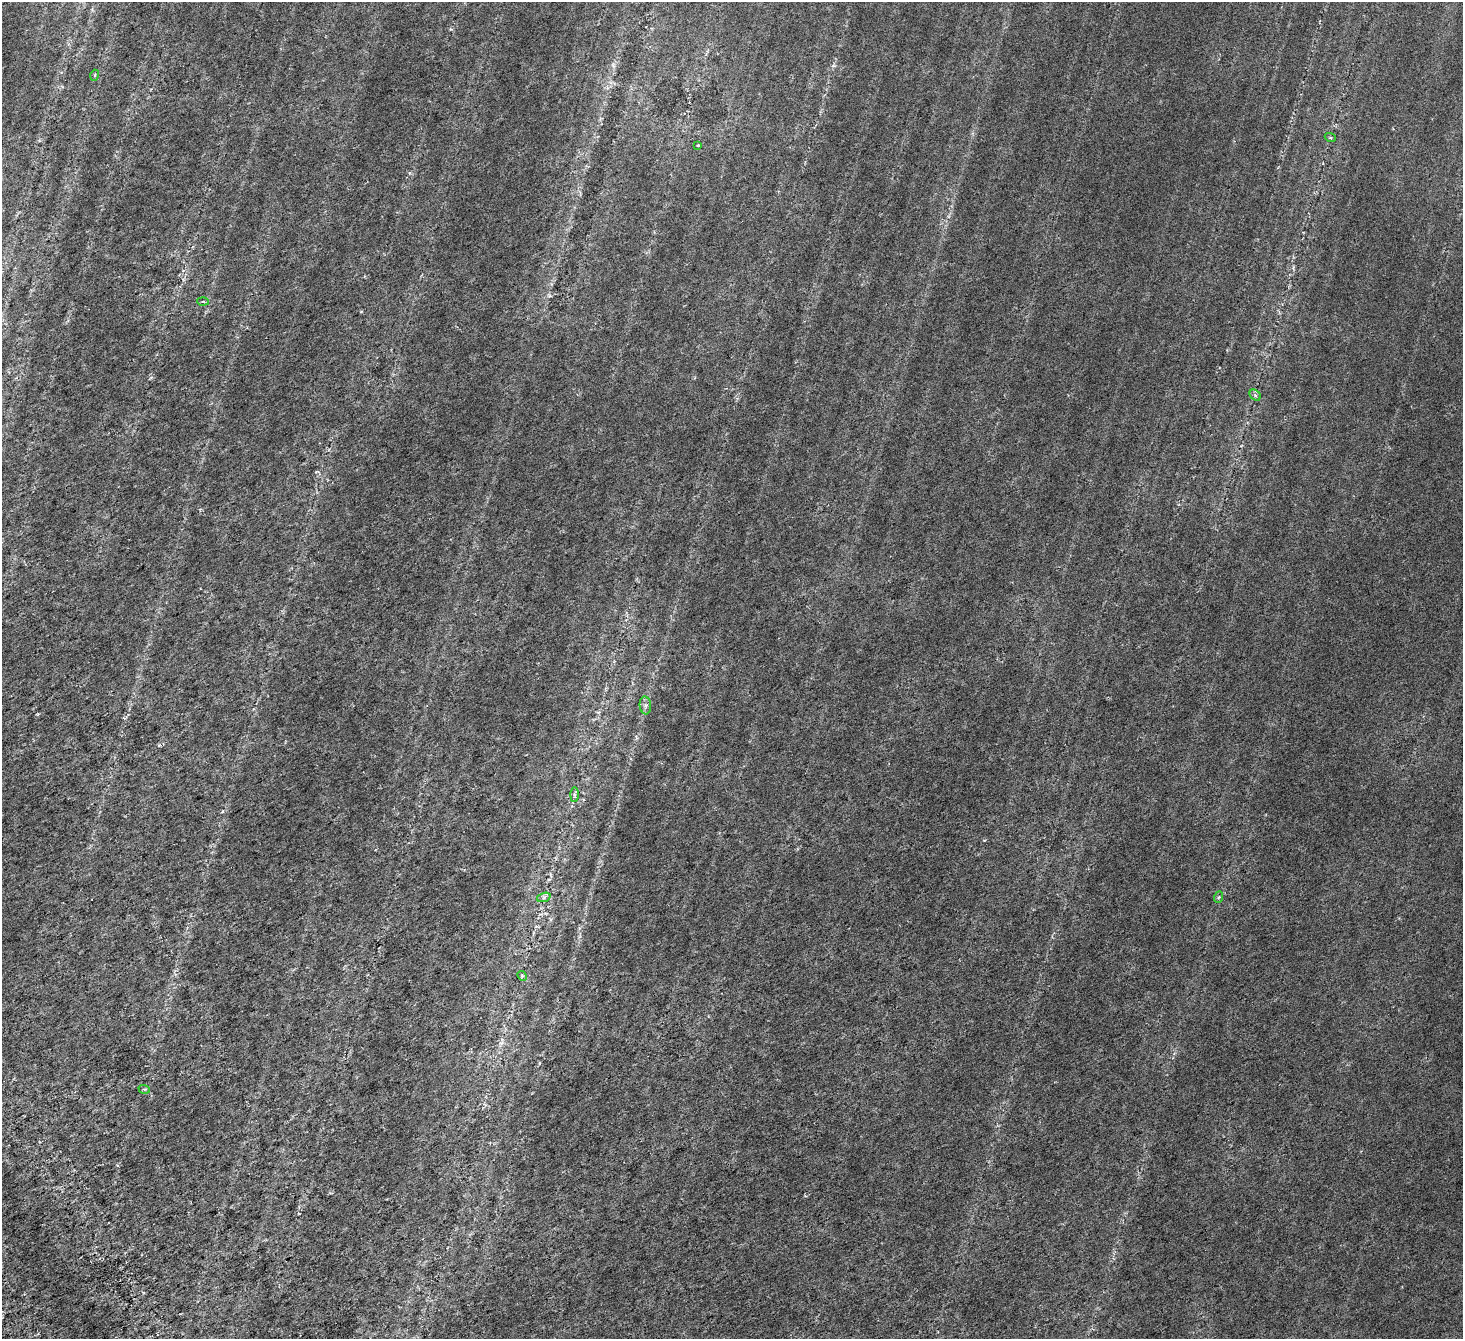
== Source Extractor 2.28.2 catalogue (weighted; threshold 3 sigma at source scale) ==
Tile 7 of 4 x 4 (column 3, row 2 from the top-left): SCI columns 3088-4548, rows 3011-4347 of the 6180 x 6078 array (HDU 1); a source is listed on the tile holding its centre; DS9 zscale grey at full resolution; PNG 1465 x 1341 px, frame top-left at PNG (2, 2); each listed source drawn as its Kron ellipse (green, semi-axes under 4 px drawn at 4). Shown black and unused: <1% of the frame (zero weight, under 4 of 7 exposures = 11% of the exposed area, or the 3 px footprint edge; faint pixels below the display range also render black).
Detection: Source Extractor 2.28.2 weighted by HDU 2 'WHT'; one run over the whole footprint, this tile lists its part. Background 0.00654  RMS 0.0052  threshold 0.0214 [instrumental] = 3 sigma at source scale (4.09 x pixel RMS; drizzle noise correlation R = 1.36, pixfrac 0.8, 0.0396/0.0396 arcsec/px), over >= 5 px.
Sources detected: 11; all 11 listed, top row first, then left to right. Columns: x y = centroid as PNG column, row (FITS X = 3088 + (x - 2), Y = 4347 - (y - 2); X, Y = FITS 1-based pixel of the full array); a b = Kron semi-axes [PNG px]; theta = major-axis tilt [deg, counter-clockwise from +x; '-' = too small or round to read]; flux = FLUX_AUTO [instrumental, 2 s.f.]
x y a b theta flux
95 75 5 3 - 0.41
1330 137 6 3 -19 0.52
698 145 4 2 - 0.35
203 301 5 3 - 0.53
1255 395 6 5 - 0.71
645 705 9 5 -84 1.4
574 795 7 4 90 0.84
544 897 7 4 19 0.95
1219 897 6 3 70 0.57
522 976 5 4 - 0.61
144 1089 6 3 -17 0.56
Unlisted compact peaks at least as high as the median listed source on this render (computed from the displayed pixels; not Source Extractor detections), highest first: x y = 159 745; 451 29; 834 66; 984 840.